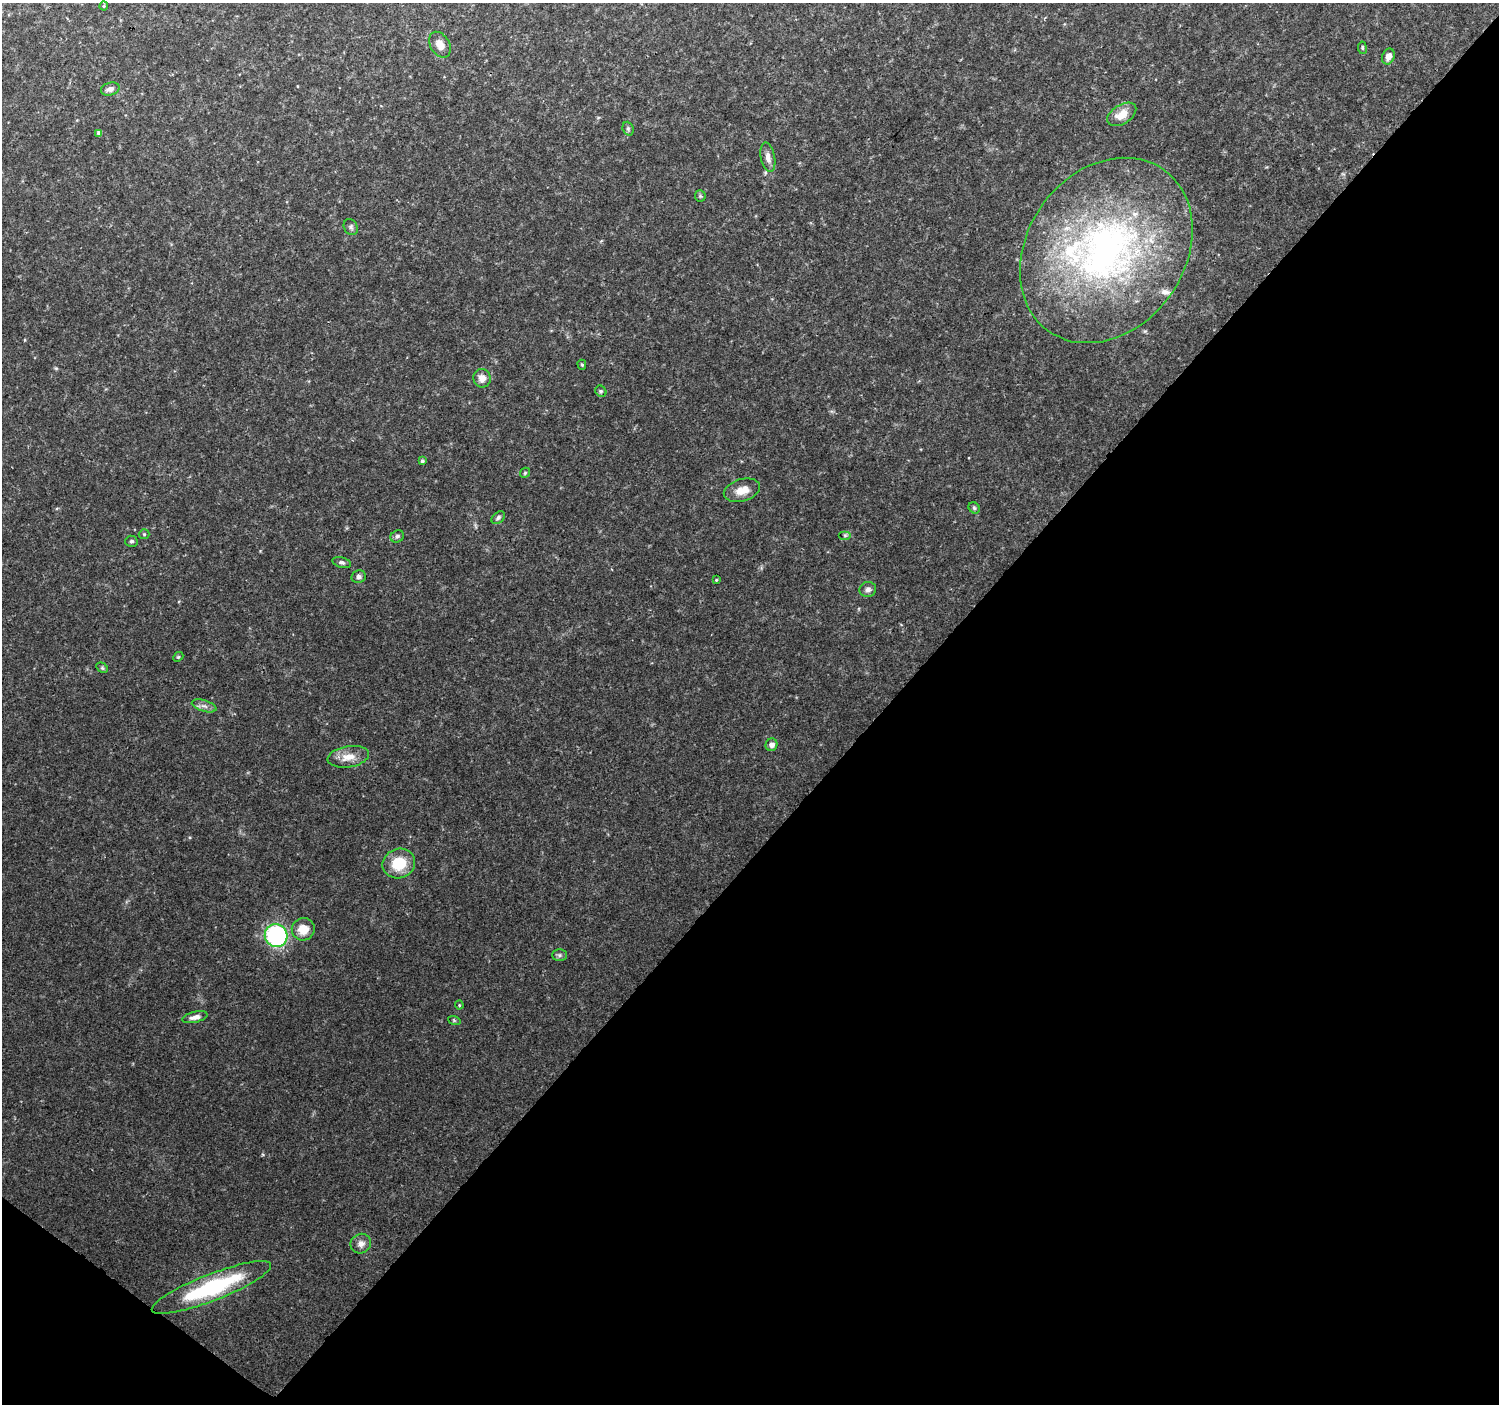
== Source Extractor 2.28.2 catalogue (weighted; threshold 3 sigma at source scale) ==
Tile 15 of 4 x 4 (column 3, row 4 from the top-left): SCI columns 3003-4499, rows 240-1641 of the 5997 x 6023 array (HDU 1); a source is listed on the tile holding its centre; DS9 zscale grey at full resolution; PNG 1501 x 1406 px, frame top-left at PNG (2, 3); each listed source drawn as its Kron ellipse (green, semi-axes under 4 px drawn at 4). Shown black and unused: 42% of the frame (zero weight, under 2 of 3 exposures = <1% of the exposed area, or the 3 px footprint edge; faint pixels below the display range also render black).
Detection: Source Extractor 2.28.2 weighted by HDU 2 'WHT'; one run over the whole footprint, this tile lists its part. Background 0.111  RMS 0.0084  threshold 0.0379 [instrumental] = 3 sigma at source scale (4.5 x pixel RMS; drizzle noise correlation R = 1.50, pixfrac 1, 0.0396/0.0396 arcsec/px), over >= 5 px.
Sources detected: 44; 2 inside a brighter listed object's ellipse — not listed separately; the other 42 listed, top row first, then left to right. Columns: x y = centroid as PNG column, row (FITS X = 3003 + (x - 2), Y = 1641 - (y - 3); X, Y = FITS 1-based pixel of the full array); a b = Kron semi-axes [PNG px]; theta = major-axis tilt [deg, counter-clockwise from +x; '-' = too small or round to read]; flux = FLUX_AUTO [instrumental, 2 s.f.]
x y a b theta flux
104 6 4 4 - 0.82
440 45 14 9 -59 7.4
1362 48 6 3 -81 0.92
1388 56 8 6 68 5.5
110 89 9 6 15 3.5
1122 114 16 9 32 11
628 129 7 5 -70 1.6
99 133 4 4 - 2.5
768 157 15 7 -78 5.2
700 196 5 5 - 1.2
351 227 8 6 -61 2.1
1106 250 99 78 54 360
582 365 5 4 - 1.2
482 378 9 8 - 6.2
601 391 6 5 - 1.3
422 461 4 4 - 1.2
525 473 5 4 - 1
742 490 18 11 16 9.9
974 508 6 5 - 1.3
498 518 8 5 41 1.9
144 534 5 5 - 1.1
845 535 6 4 0 1.5
397 536 7 6 - 2
131 541 6 5 - 1.6
342 563 9 5 -15 2.1
359 577 7 6 - 2.5
716 580 4 3 - 0.85
868 589 8 7 - 3.1
178 657 5 4 - 1.1
102 668 6 4 -30 1.2
204 706 13 5 -17 3.7
772 745 6 6 - 4.4
348 757 21 10 9 11
399 864 16 14 22 24
303 929 11 11 - 12
276 935 11 11 - 110
559 955 7 6 - 2
459 1005 4 4 - 0.86
195 1017 13 5 13 4.2
454 1020 6 4 -19 1.1
361 1244 10 9 - 4.9
211 1287 64 13 21 82